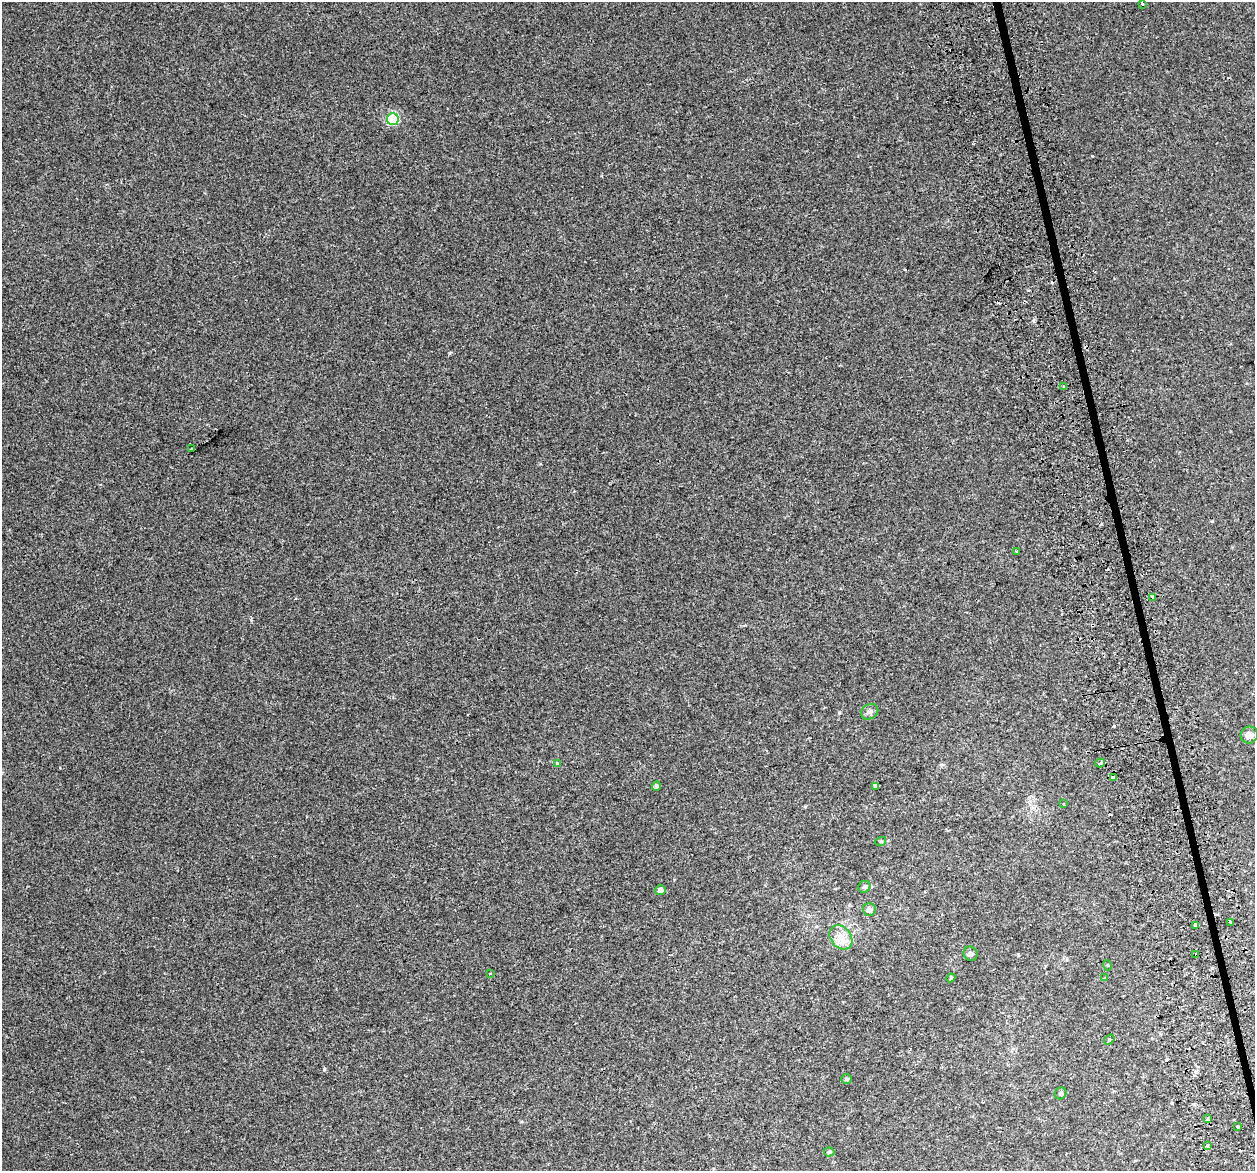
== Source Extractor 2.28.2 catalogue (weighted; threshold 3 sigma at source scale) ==
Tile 6 of 4 x 4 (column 2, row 2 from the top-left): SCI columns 1296-2548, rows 2457-3625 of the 5097 x 4867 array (HDU 1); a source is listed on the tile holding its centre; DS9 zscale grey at full resolution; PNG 1257 x 1173 px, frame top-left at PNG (2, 2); each listed source drawn as its Kron ellipse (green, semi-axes under 4 px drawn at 4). Shown black and unused: <1% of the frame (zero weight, under 2 of 3 exposures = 3% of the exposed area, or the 3 px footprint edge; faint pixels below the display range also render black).
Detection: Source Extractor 2.28.2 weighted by HDU 2 'WHT'; one run over the whole footprint, this tile lists its part. Background 0.00356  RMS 0.0041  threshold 0.0185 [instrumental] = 3 sigma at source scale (4.5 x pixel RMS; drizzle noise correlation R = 1.50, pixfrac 1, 0.0396/0.0396 arcsec/px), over >= 5 px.
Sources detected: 40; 6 cosmic-ray / hot-pixel residue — neither listed nor drawn; the other 34 listed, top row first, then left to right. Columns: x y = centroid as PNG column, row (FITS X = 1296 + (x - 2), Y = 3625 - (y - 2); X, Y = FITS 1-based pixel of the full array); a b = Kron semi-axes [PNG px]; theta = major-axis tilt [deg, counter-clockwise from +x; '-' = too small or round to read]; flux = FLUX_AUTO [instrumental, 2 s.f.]
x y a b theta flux
1142 4 3 3 - 1.7
393 119 6 6 - 29
1063 386 4 2 - 0.28
191 449 3 3 - 0.67
1017 551 4 3 - 0.4
1153 597 4 3 - 6.9
870 712 9 7 33 1.3
1249 735 9 8 - 2.6
557 763 4 3 - 1.2
1100 763 5 3 - 7
1114 778 4 3 - 9.9
656 786 5 4 - 1
876 786 4 4 - 4.1
1064 803 3 2 - 0.68
881 841 5 3 - 0.39
864 887 6 5 - 1
660 890 5 5 - 1.7
869 909 6 6 - 1.6
1230 922 3 3 - 0.76
1196 925 3 3 - 9.4
841 937 13 10 -50 4.4
970 954 7 6 - 0.95
1196 955 4 3 - 3.1
1107 965 5 3 - 0.34
491 974 3 2 - 0.37
951 978 4 4 - 0.46
1105 978 4 2 - 0.26
1109 1040 6 4 35 0.77
846 1079 5 5 - 0.56
1061 1093 6 5 - 0.84
1208 1119 4 3 - 0.92
1238 1126 3 3 - 3.2
1208 1146 3 3 - 5.5
829 1152 5 4 - 0.71
Overlapping masked pixels (flux is a lower limit): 3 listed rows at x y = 1153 597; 1100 763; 1196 955
Unlisted compact peaks at least as high as the median listed source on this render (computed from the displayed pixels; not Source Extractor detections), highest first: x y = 324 1069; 450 353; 1092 156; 839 713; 1033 321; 1212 521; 805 806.